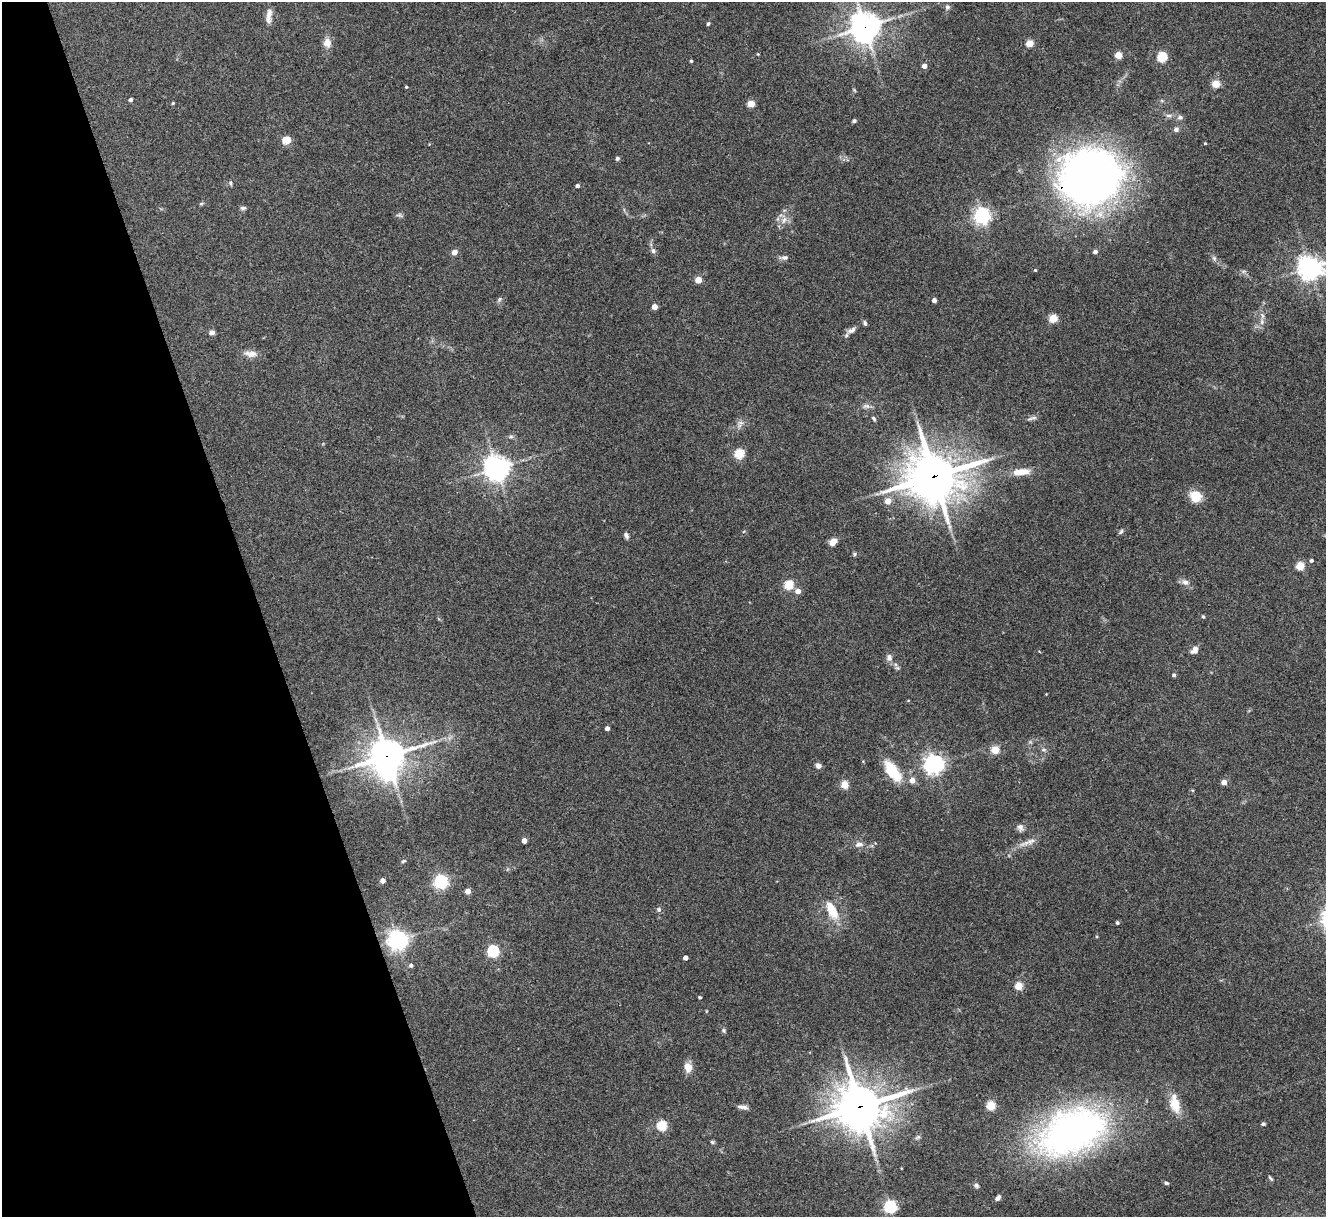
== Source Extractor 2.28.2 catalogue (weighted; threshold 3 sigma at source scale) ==
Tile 5 of 4 x 4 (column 1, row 2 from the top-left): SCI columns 4-1327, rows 2705-3919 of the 5298 x 5285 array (HDU 1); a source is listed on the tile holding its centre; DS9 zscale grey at full resolution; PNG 1328 x 1219 px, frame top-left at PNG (2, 2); no overlay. Shown black and unused: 20% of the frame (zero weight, under 3 of 4 exposures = <1% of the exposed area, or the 3 px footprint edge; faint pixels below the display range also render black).
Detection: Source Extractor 2.28.2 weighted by HDU 2 'WHT'; one run over the whole footprint, this tile lists its part. Background 0.143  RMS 0.0071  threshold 0.0322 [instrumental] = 3 sigma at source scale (4.5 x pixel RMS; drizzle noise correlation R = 1.50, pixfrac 1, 0.05/0.05 arcsec/px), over >= 5 px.
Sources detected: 118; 3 inside a brighter listed object's ellipse — not listed separately; the other 115 listed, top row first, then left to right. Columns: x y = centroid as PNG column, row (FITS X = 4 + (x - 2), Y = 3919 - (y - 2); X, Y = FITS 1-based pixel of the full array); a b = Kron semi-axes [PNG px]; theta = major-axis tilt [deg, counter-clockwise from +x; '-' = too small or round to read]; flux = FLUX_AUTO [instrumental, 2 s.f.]
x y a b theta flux
947 7 6 6 - 1.8
269 16 21 7 83 5.3
708 24 4 3 - 1.2
865 27 10 10 - 870
327 43 9 8 - 6.8
1029 43 5 4 - 16
758 54 4 3 - 0.63
1118 55 5 4 - 15
1162 57 5 5 - 47
691 61 3 3 - 1
924 66 4 4 - 4
1216 84 5 5 - 21
406 87 4 3 - 0.74
130 100 4 4 - 1.7
173 103 4 3 - 0.71
751 104 5 5 - 15
1169 115 9 4 0 1.9
1180 117 9 5 10 1.9
854 121 4 4 - 1.3
1176 129 7 6 - 2
286 140 8 7 - 7.6
1205 143 4 3 - 0.59
617 158 4 4 - 1.6
1091 177 35 33 6 790
230 183 7 4 -63 1.1
577 186 4 3 - 1.9
201 204 6 3 19 0.86
243 208 8 5 1 1.4
399 215 9 5 -14 1.5
982 216 6 6 - 250
784 220 11 6 65 3.6
653 251 8 6 -74 1.9
454 252 6 5 - 4.2
1095 252 4 4 - 2.2
784 257 10 7 11 2.2
1214 258 8 5 -65 1.8
1309 268 8 8 - 500
1035 270 4 3 - 0.68
698 280 4 4 - 13
499 299 7 5 48 1.4
934 300 4 4 - 3.2
654 307 4 4 - 7.2
1053 318 5 5 - 25
1262 322 8 5 84 2.5
865 323 7 4 -74 1.3
850 331 9 8 - 3.2
212 332 7 5 6 2.1
251 354 19 8 -6 5.3
866 406 11 6 7 2.6
874 418 6 4 -47 1.1
1030 419 10 4 15 1.7
740 423 8 6 -6 2.5
511 437 8 4 8 1.3
739 454 5 5 - 43
497 468 8 8 - 710
1021 472 23 8 6 9.3
934 476 20 18 6 2200
1195 496 10 9 - 16
888 501 5 5 - 8.1
1121 532 8 4 52 1.3
626 535 7 5 -67 2.1
833 542 8 6 38 5.6
854 554 5 5 - 1
1311 560 4 4 - 1.3
1300 566 5 5 - 26
1185 582 10 7 -7 3.1
789 585 5 5 - 38
798 591 5 5 - 5.9
1203 616 4 3 - 1.1
1194 650 10 7 52 3.5
889 657 10 8 -83 3
1174 675 4 4 - 1.2
607 728 4 4 - 3.1
995 750 5 5 - 25
1044 750 8 4 8 1.3
387 756 13 10 14 1200
934 764 7 6 - 380
818 766 6 5 - 2.8
893 771 28 13 -54 20
387 773 9 7 -30 96
912 780 5 5 - 6
1224 782 4 4 - 5.7
845 785 5 4 - 22
1020 827 10 8 -68 2.9
524 841 4 4 - 5.3
1028 842 29 6 20 6.2
859 844 11 6 12 3
403 861 5 4 - 1
382 880 4 4 - 4.1
441 882 6 6 - 150
468 891 4 4 - 6.7
659 909 6 6 - 1.5
832 910 25 11 -62 16
1117 923 4 4 - 1.3
398 940 7 6 - 420
493 951 5 5 - 87
685 958 4 4 - 4.4
411 965 5 5 - 1.7
1019 986 5 5 - 23
700 997 3 3 - 0.99
723 1030 6 5 - 1.2
688 1067 10 8 -81 7.6
1175 1104 19 12 -72 13
860 1106 19 17 11 1600
991 1106 5 5 - 37
743 1107 13 5 -10 3.1
1263 1124 5 4 - 1.2
662 1126 5 5 - 48
1072 1132 83 49 24 250
712 1142 6 5 - 1
1270 1178 8 3 -49 1
1166 1183 6 4 -16 1.1
976 1185 6 5 - 1.4
998 1198 6 4 50 2.5
890 1207 5 5 - 110
Overlapping masked pixels (flux is a lower limit): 6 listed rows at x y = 865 27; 1091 177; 934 476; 387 756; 860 1106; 1072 1132